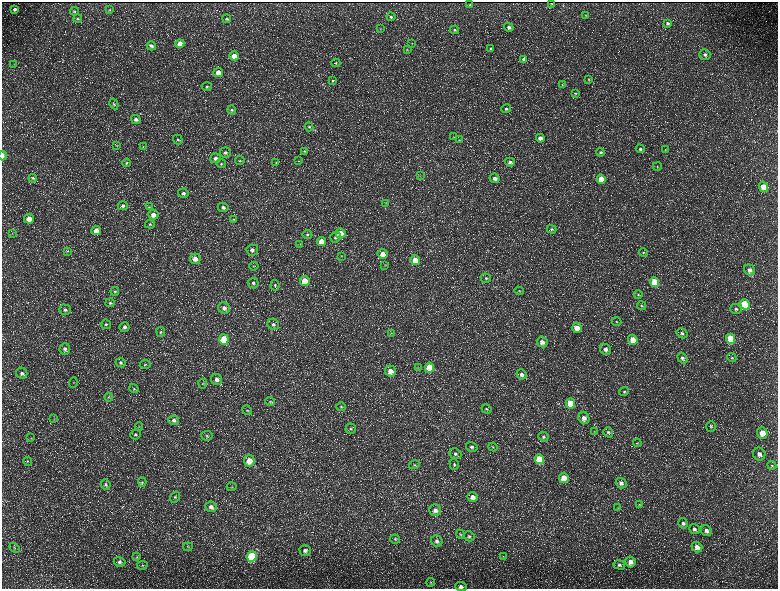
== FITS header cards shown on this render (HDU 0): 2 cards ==
NAXIS1  =                 1552 / length of data axis 1
NAXIS2  =                 1173 / length of data axis 2

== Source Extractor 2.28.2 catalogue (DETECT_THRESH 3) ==
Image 1552 x 1173 px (HDU 0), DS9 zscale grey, zoomed out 1/2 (1 PNG px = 2 x 2 image px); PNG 780 x 591 px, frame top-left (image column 1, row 1173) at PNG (2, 2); each listed source drawn as its Kron ellipse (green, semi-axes under 4 px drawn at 4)
Background 214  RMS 9.6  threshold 28.9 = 3 sigma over >= 5 px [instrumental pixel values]
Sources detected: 224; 35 cannot appear on this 1/2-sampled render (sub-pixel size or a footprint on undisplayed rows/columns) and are neither listed nor drawn; the other 189 listed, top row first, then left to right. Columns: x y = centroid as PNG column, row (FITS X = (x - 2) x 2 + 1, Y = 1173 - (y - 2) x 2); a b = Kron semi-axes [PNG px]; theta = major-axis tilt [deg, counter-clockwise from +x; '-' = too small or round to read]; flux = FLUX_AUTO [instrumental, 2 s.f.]
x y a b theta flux
551 3 2 1 - 1200
470 5 2 2 - 1500
15 9 4 3 - 4300
110 10 4 3 - 1500
74 11 4 3 - 2200
586 15 3 3 - 1300
391 17 4 4 - 2900
78 19 4 3 - 2500
227 19 4 3 - 2900
668 23 4 3 - 3300
509 27 5 4 - 6500
381 29 4 3 - 1300
454 30 4 3 - 2800
412 43 3 2 - 1000
180 44 4 4 - 23000
151 46 5 4 - 5000
490 49 4 4 - 2000
407 50 3 3 - 1200
705 55 6 5 - 5700
234 56 4 4 - 22000
523 59 4 4 - 4100
336 63 4 4 - 2300
14 64 3 3 - 1400
218 72 5 4 - 16000
589 79 3 3 - 1200
333 80 4 3 - 2100
562 84 4 2 - 1300
207 86 5 4 - 3000
575 93 4 3 - 1400
114 104 6 4 -61 2600
506 109 5 4 - 3400
232 110 4 4 - 3200
136 119 5 4 - 6400
309 127 4 4 - 2400
454 137 4 2 - 1200
540 138 4 4 - 9900
178 140 5 4 - 3400
459 140 3 2 - 1300
117 146 3 3 - 1100
143 147 2 2 - 910
640 149 4 4 - 4000
665 150 3 3 - 1200
304 151 4 4 - 2000
225 152 5 5 - 5200
601 152 4 3 - 3000
3 155 5 2 - 9000
216 158 5 5 - 6400
240 161 5 3 - 1800
299 161 3 2 - 1200
510 162 5 4 - 6000
126 163 4 4 - 3000
276 163 4 4 - 2100
221 164 5 4 - 3000
657 166 4 2 - 1300
420 176 3 2 - 1000
33 178 4 4 - 2600
495 178 5 4 - 8800
601 179 5 4 - 32000
763 187 5 4 - 38000
183 193 5 4 - 5400
386 203 3 3 - 1300
123 206 5 4 - 4800
149 207 3 3 - 1500
223 207 5 4 - 6800
153 215 5 5 - 13000
29 219 5 5 - 21000
234 219 4 3 - 1500
150 224 5 4 - 2600
552 229 5 4 - 2800
96 230 5 4 - 18000
340 233 5 5 - 20000
12 234 3 2 - 1100
307 235 4 4 - 3100
336 237 5 5 - 5400
321 241 5 4 - 32000
300 244 3 2 - 1300
252 250 6 5 - 7500
67 251 4 3 - 1500
643 253 4 4 - 2200
383 254 5 5 - 16000
341 256 4 3 - 1600
195 259 5 5 - 16000
415 260 5 5 - 30000
385 265 4 3 - 1600
254 266 4 3 - 1800
750 270 6 5 - 9300
486 278 5 4 - 3500
305 281 5 5 - 41000
655 282 5 4 - 66000
253 283 5 5 - 4900
275 285 5 4 - 3300
115 291 4 4 - 2800
519 291 5 3 - 2300
638 294 4 3 - 2200
110 303 5 4 - 2700
745 304 5 4 - 90000
642 306 5 4 - 2300
224 308 6 5 - 8500
736 309 6 5 - 4500
65 310 6 5 - 5300
616 322 5 4 - 2700
106 324 5 4 - 3200
273 324 6 5 - 5700
124 327 5 4 - 5200
577 328 5 4 - 23000
161 332 5 4 - 3100
391 333 3 2 - 1100
682 333 6 4 -31 4000
224 339 5 5 - 93000
730 339 5 4 - 76000
633 340 5 4 - 32000
542 342 6 5 - 11000
65 349 5 5 - 6300
605 349 6 5 - 7400
682 358 6 4 -55 5200
732 358 4 4 - 2400
121 363 5 4 - 4100
145 364 5 3 - 2400
418 368 4 3 - 1700
430 368 5 4 - 63000
390 371 5 5 - 16000
22 373 5 5 - 5500
522 374 5 5 - 7500
217 379 6 5 - 9700
73 382 5 2 - 1500
203 384 5 4 - 2300
134 389 5 4 - 2400
624 392 5 4 - 2800
109 397 4 4 - 2000
270 402 4 4 - 2500
570 403 5 4 - 52000
341 407 5 4 - 3200
486 409 5 4 - 3100
247 410 5 4 - 2300
584 418 6 5 - 11000
54 419 3 2 - 1200
174 420 5 5 - 6400
711 426 5 5 - 3100
139 427 4 3 - 1700
351 429 5 5 - 3600
594 431 3 2 - 1100
608 432 5 4 - 3700
762 433 6 5 - 22000
135 434 5 5 - 3400
207 436 5 5 - 3200
543 437 5 4 - 4000
31 438 4 3 - 1700
637 443 4 4 - 2100
472 447 6 5 - 4600
493 447 4 3 - 1600
455 454 6 5 - 5100
759 454 6 6 - 10000
539 459 5 4 - 52000
27 461 4 3 - 1900
249 461 6 5 - 24000
454 464 5 4 - 3300
414 465 5 4 - 2900
772 465 5 3 - 2400
564 478 5 5 - 32000
142 482 5 4 - 2600
621 483 5 5 - 6900
105 484 5 5 - 3400
232 487 5 3 - 1800
175 497 6 4 56 3600
473 497 5 5 - 13000
639 505 4 3 - 1500
211 507 6 5 - 7800
618 508 3 2 - 1200
435 510 6 6 - 10000
683 523 5 4 - 4800
694 529 5 5 - 4900
706 530 6 5 - 7500
460 534 4 3 - 2100
469 536 5 4 - 3600
395 539 5 4 - 2800
437 541 6 5 - 6200
188 547 5 3 - 1900
697 547 5 5 - 11000
14 548 6 3 -44 2200
305 550 5 5 - 6500
252 556 5 5 - 160000
503 556 3 2 - 1400
137 557 4 3 - 1900
120 562 6 5 - 5600
630 562 5 5 - 13000
142 565 5 3 - 2000
619 565 6 4 -16 4600
431 582 4 3 - 1500
461 586 6 4 -2 7200
At the frame edge (FLAGS 8, measured only in part): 2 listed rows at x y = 3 155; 461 586
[35 sub-pixel or undisplayed-footprint detections neither listed nor drawn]